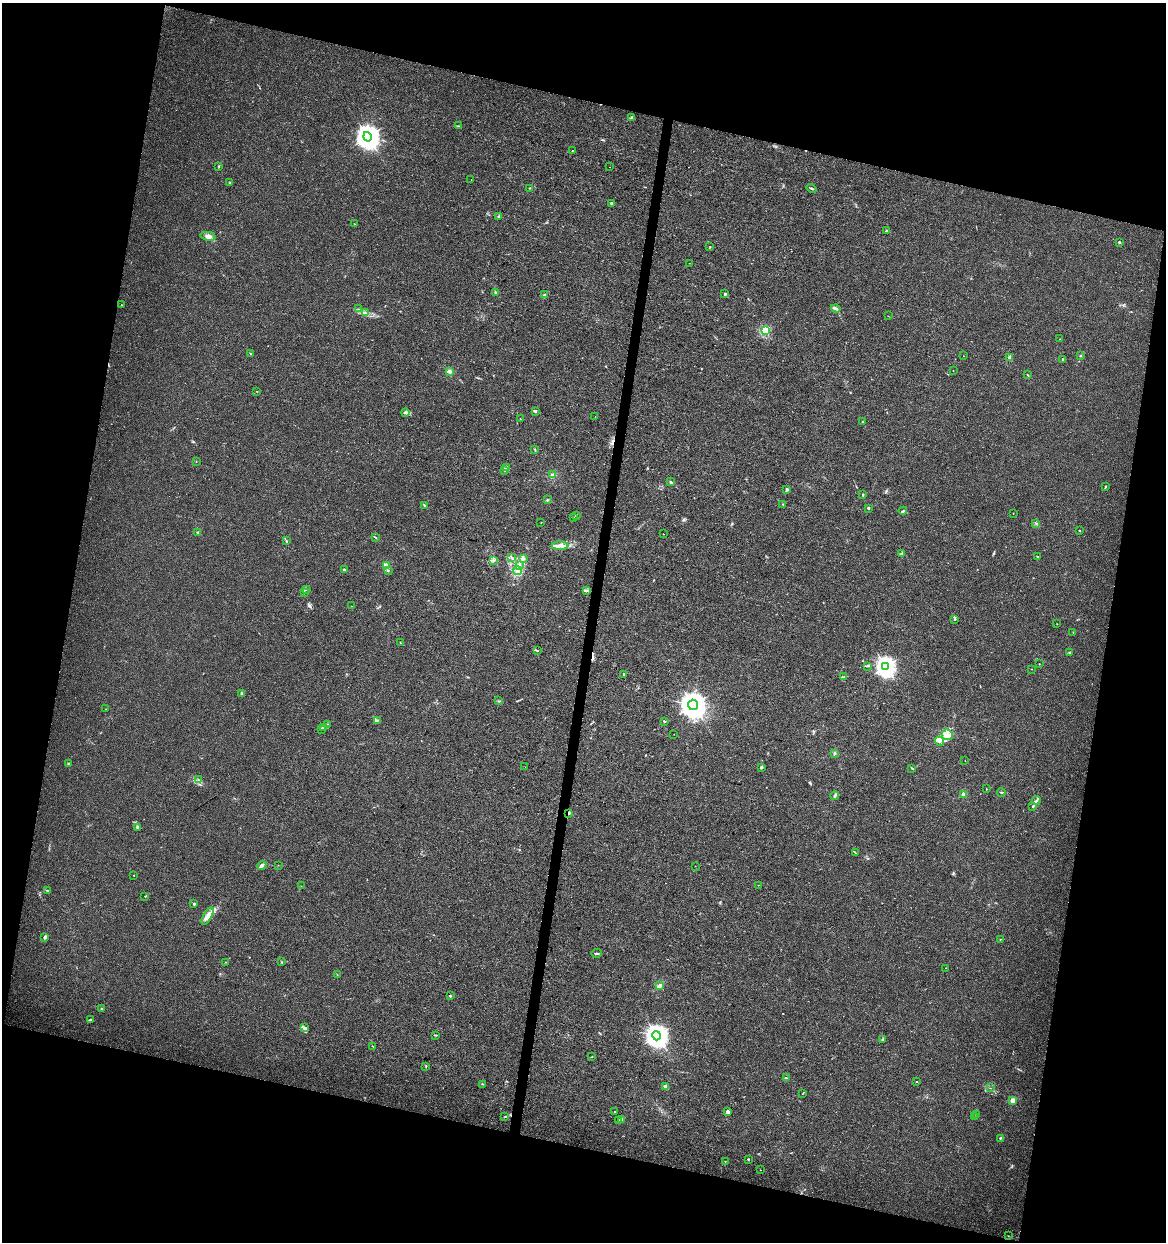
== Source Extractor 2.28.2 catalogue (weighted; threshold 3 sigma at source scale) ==
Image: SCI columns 221-4876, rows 6-4962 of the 5159 x 4962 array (HDU 1 of 3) = the unmasked area's bounding box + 8 px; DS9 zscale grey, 4 x 4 block average (1 PNG px = mean of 4 x 4 image px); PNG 1168 x 1244 px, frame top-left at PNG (2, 3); each listed source drawn as its Kron ellipse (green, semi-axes under 4 px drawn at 4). Shown black and unused: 28% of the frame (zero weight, under 3 of 4 exposures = <1% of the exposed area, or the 3 px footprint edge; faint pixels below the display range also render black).
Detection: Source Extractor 2.28.2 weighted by HDU 2 'WHT'. Background 0.00577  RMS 0.0027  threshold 0.0121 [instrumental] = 3 sigma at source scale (4.5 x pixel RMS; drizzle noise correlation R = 1.50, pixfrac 1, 0.0396/0.0396 arcsec/px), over >= 5 px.
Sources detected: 185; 3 cosmic-ray / hot-pixel residue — neither listed nor drawn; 4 coinciding with a brighter row at this scale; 10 inside a brighter listed object's ellipse — not listed separately; the other 168 listed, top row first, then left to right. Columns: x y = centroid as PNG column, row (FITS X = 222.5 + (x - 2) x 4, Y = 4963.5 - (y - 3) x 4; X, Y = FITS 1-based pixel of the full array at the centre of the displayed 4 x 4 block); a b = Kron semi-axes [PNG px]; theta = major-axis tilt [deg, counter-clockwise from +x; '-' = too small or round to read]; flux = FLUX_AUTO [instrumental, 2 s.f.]
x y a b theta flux
631 117 3 2 - 1.1
458 126 3 2 - 0.75
367 137 4 4 - 1600
572 151 2 2 - 0.54
219 166 2 2 - 0.88
609 167 2 2 - 0.36
471 180 2 2 - 0.2
230 183 3 2 - 1.4
530 188 2 2 - 0.72
812 189 5 2 - 1.5
611 203 2 2 - 1.4
499 217 3 2 - 1.4
354 224 2 2 - 0.43
887 231 2 2 - 0.76
208 236 8 4 -10 6.4
1119 242 3 2 - 1.8
710 247 2 2 - 0.75
689 263 2 2 - 0.31
496 292 4 2 - 2.2
725 294 2 2 - 9.5
544 295 3 2 - 1.1
121 305 2 2 - 0.65
836 308 5 2 - 3.1
358 309 2 2 - 0.56
365 313 4 2 - 2.3
888 316 2 2 - 0.4
765 330 2 2 - 150
1060 339 2 2 - 0.55
250 354 2 2 - 0.74
963 356 2 2 - 0.4
1080 356 2 2 - 0.85
1010 357 2 2 - 28
1063 360 3 3 - 1.4
450 371 4 3 - 3.7
953 371 2 2 - 0.47
1028 375 3 2 - 0.9
257 391 2 2 - 0.58
535 411 3 2 - 2.4
405 413 4 3 - 3.2
595 417 2 2 - 1.2
520 419 2 2 - 0.79
863 422 2 2 - 0.5
535 449 2 2 - 0.6
196 462 2 2 - 0.43
506 467 2 2 - 3.6
505 470 2 2 - 0.69
552 475 4 3 - 3.7
671 482 3 2 - 3.2
1106 486 3 2 - 0.99
787 489 3 2 - 2.6
863 495 3 2 - 1.3
547 500 2 2 - 1.3
783 504 2 2 - 0.95
424 505 3 2 - 1.3
868 508 2 2 - 6.9
903 511 4 2 - 1.8
1013 513 2 2 - 0.52
576 515 2 2 - 1
573 517 2 2 - 0.65
541 523 2 2 - 0.32
1036 524 2 2 - 0.74
1079 531 2 2 - 1.1
198 532 3 2 - 1.9
663 534 2 2 - 0.35
375 537 3 2 - 0.9
286 541 3 2 - 1.4
560 546 8 3 0 7.4
902 553 3 2 - 1.3
1037 556 2 2 - 1.1
512 558 2 2 - 0.71
523 558 3 2 - 1.5
493 560 2 2 - 3.6
519 565 3 3 - 3
386 566 4 3 - 3
344 569 3 2 - 2.5
388 571 2 2 - 0.9
517 571 4 2 - 1.7
306 589 2 2 - 0.65
586 590 4 3 - 2.8
304 592 2 2 - 0.78
351 606 2 2 - 0.37
954 620 2 2 - 1.1
1057 624 2 2 - 0.54
1073 632 2 2 - 0.52
400 642 2 2 - 0.36
537 651 2 2 - 0.88
1070 652 3 2 - 1.2
1039 664 2 2 - 0.43
868 666 2 2 - 1.2
886 666 3 3 - 810
1031 669 2 2 - 0.36
624 674 3 2 - 1.3
844 677 2 2 - 0.73
241 694 2 2 - 1.5
498 701 2 2 - 1.1
693 705 5 4 - 2000
106 709 2 2 - 0.37
377 720 2 2 - 0.92
664 721 2 2 - 1.2
328 724 2 2 - 0.61
324 727 2 2 - 1.2
322 729 3 2 - 1.2
674 734 2 2 - 0.38
947 735 6 5 - 10
939 741 4 2 - 3
834 753 3 2 - 1.8
965 761 2 2 - 0.32
69 763 2 2 - 0.96
525 767 2 2 - 0.22
761 767 3 3 - 2.8
912 768 3 2 - 1.5
198 779 2 2 - 0.97
986 789 2 2 - 0.59
1001 792 4 2 - 1.4
964 794 2 2 - 33
835 796 4 2 - 4.3
1036 801 5 2 - 3
1033 806 3 2 - 1.8
569 813 2 2 - 1.5
137 827 4 2 - 1.8
855 853 2 2 - 0.54
262 865 5 3 - 5.4
278 865 2 2 - 0.28
695 866 2 2 - 0.35
134 875 2 2 - 0.77
758 885 2 2 - 0.72
301 886 2 2 - 0.37
47 890 2 2 - 1.1
145 896 2 2 - 0.77
194 904 2 2 - 2.3
207 916 9 4 61 11
45 938 3 2 - 1.4
1000 939 2 2 - 0.71
597 953 5 2 - 2.1
226 962 2 2 - 0.89
282 962 2 2 - 0.43
946 968 2 2 - 0.41
337 975 2 2 - 0.57
659 986 4 2 - 10
450 996 2 2 - 2.2
101 1009 2 2 - 0.6
90 1020 2 2 - 0.74
305 1028 4 3 - 3.3
436 1035 3 2 - 1.5
657 1036 4 4 - 1300
883 1040 3 2 - 1.2
373 1047 2 2 - 0.57
592 1057 2 2 - 0.54
426 1067 2 2 - 0.93
786 1078 3 2 - 1.7
916 1081 2 2 - 0.44
482 1084 2 2 - 1.2
666 1086 2 2 - 23
990 1088 2 2 - 0.41
802 1094 2 2 - 0.44
1013 1101 2 2 - 49
728 1111 4 2 - 2.4
615 1112 2 2 - 1.5
976 1114 2 2 - 1.5
505 1116 2 2 - 0.74
975 1117 4 2 - 1.3
621 1119 3 2 - 2
618 1121 3 2 - 1.1
1001 1138 3 2 - 1.6
748 1159 3 2 - 0.95
725 1161 2 2 - 0.58
760 1170 2 2 - 0.38
1008 1236 2 2 - 0.53
Overlapping masked pixels (flux is a lower limit): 1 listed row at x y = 569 813
Diffuse or blended objects may show on this block-average render without a row.